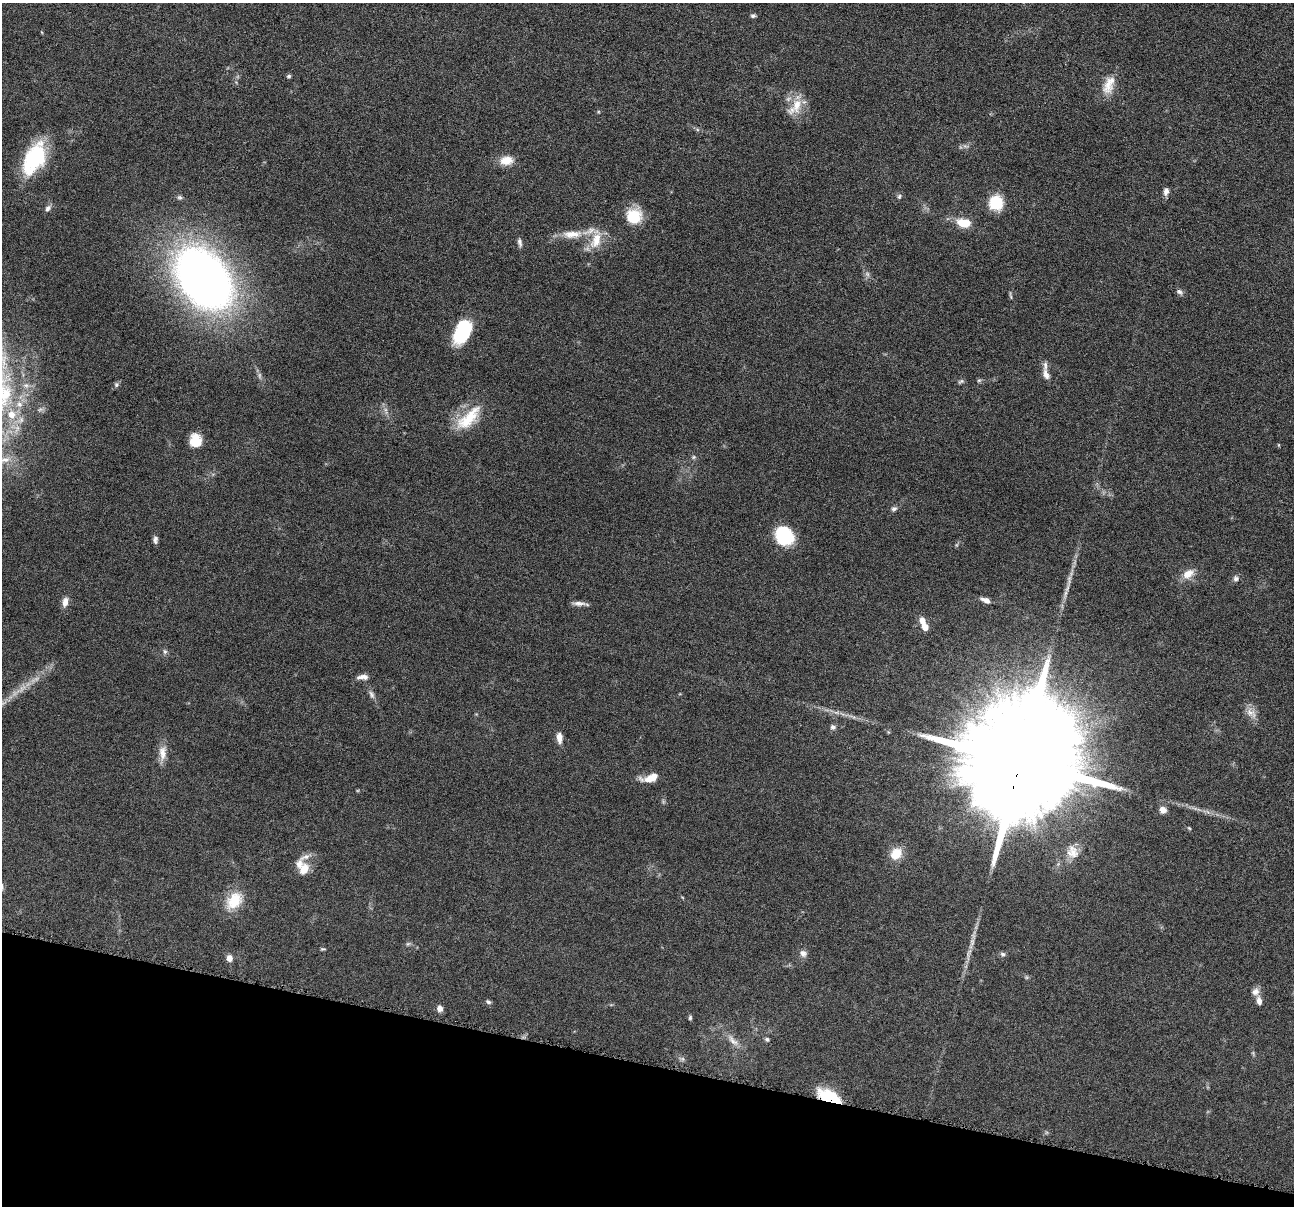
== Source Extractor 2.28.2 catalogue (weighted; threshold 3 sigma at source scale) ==
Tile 15 of 4 x 4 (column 3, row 4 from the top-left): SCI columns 2592-3883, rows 255-1458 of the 5183 x 5199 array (HDU 1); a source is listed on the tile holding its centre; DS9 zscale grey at full resolution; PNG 1296 x 1208 px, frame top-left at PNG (2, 3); no overlay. Shown black and unused: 12% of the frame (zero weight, under 4 of 8 exposures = <1% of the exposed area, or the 3 px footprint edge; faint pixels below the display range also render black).
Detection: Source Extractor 2.28.2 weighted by HDU 2 'WHT'; one run over the whole footprint, this tile lists its part. Background 0.0372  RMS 0.0038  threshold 0.0156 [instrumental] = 3 sigma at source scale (4.09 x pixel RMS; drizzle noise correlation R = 1.36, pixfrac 0.8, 0.05/0.05 arcsec/px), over >= 5 px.
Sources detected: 90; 7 too faint to see at this stretch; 1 inside a brighter object's white glare — not listed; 7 inside a brighter listed object's ellipse — not listed separately; the other 75 listed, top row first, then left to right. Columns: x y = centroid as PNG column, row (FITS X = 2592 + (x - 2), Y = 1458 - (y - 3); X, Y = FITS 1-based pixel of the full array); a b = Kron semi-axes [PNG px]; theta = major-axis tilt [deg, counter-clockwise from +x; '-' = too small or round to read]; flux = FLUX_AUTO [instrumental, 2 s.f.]
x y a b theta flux
753 16 6 5 - 0.75
289 76 6 5 - 0.6
1109 85 27 14 70 6.2
795 107 29 14 53 7.1
34 159 36 19 63 28
506 160 17 11 6 4.8
1166 191 10 6 80 1.6
899 196 7 5 68 0.69
180 197 7 6 - 0.73
996 203 18 16 89 8.9
48 208 9 6 52 1.3
634 216 19 19 - 9.2
964 223 15 9 -9 7.9
572 234 30 11 2 6.5
596 240 30 14 75 7.6
520 243 12 5 -81 1.2
867 274 7 6 - 1
204 279 48 34 -51 300
1179 292 10 6 -25 1.1
1010 295 13 3 -80 0.57
462 332 26 15 63 18
1046 374 15 8 -67 2.3
979 380 6 5 - 0.55
961 381 9 5 15 0.71
116 385 8 7 - 0.85
385 410 12 6 -70 1.7
12 414 9 8 - 3.5
469 418 42 17 44 13
195 440 13 11 90 7.4
1279 445 5 3 - 0.3
693 457 7 5 21 0.61
5 460 20 9 10 5
894 509 8 6 27 0.96
784 536 19 16 -46 20
155 540 9 5 85 1.2
1188 574 17 10 32 4.4
1236 578 8 8 - 1.3
1065 594 18 5 72 2.2
986 600 11 5 -24 2.2
65 602 12 7 78 2.6
579 603 18 5 -3 1.9
925 627 7 6 - 3.2
165 651 7 6 - 0.85
362 677 14 6 3 2
372 694 12 6 -66 1.4
1251 713 20 10 -44 3.1
852 717 17 4 -22 1.8
833 727 7 7 - 1.1
888 732 6 4 -71 0.37
559 738 13 7 -84 2.6
163 753 21 10 89 3.9
1022 758 40 24 69 23000
650 778 21 9 13 5
1163 810 8 7 - 2.4
1189 828 6 3 -44 0.39
896 853 13 11 46 6.8
1072 853 19 16 6 5.5
304 869 17 12 72 4.5
234 901 26 18 51 9.9
408 944 7 5 42 0.68
323 949 6 4 6 0.48
803 953 10 9 - 1.7
968 954 22 6 76 3.1
1003 954 7 6 - 0.91
229 958 7 6 - 2.6
1026 977 6 5 - 0.54
1255 991 11 9 67 2.1
488 1002 8 5 -21 0.8
440 1008 8 7 - 1.7
690 1017 7 4 88 0.6
767 1039 7 5 -12 0.7
733 1040 23 8 -46 3.5
1253 1053 7 4 -46 0.51
682 1059 9 6 -9 0.92
829 1096 24 10 -24 16
Overlapping masked pixels (flux is a lower limit): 2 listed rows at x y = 1022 758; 829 1096
Isophote crosses this tile's border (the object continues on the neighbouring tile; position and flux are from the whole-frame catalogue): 1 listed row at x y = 5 460